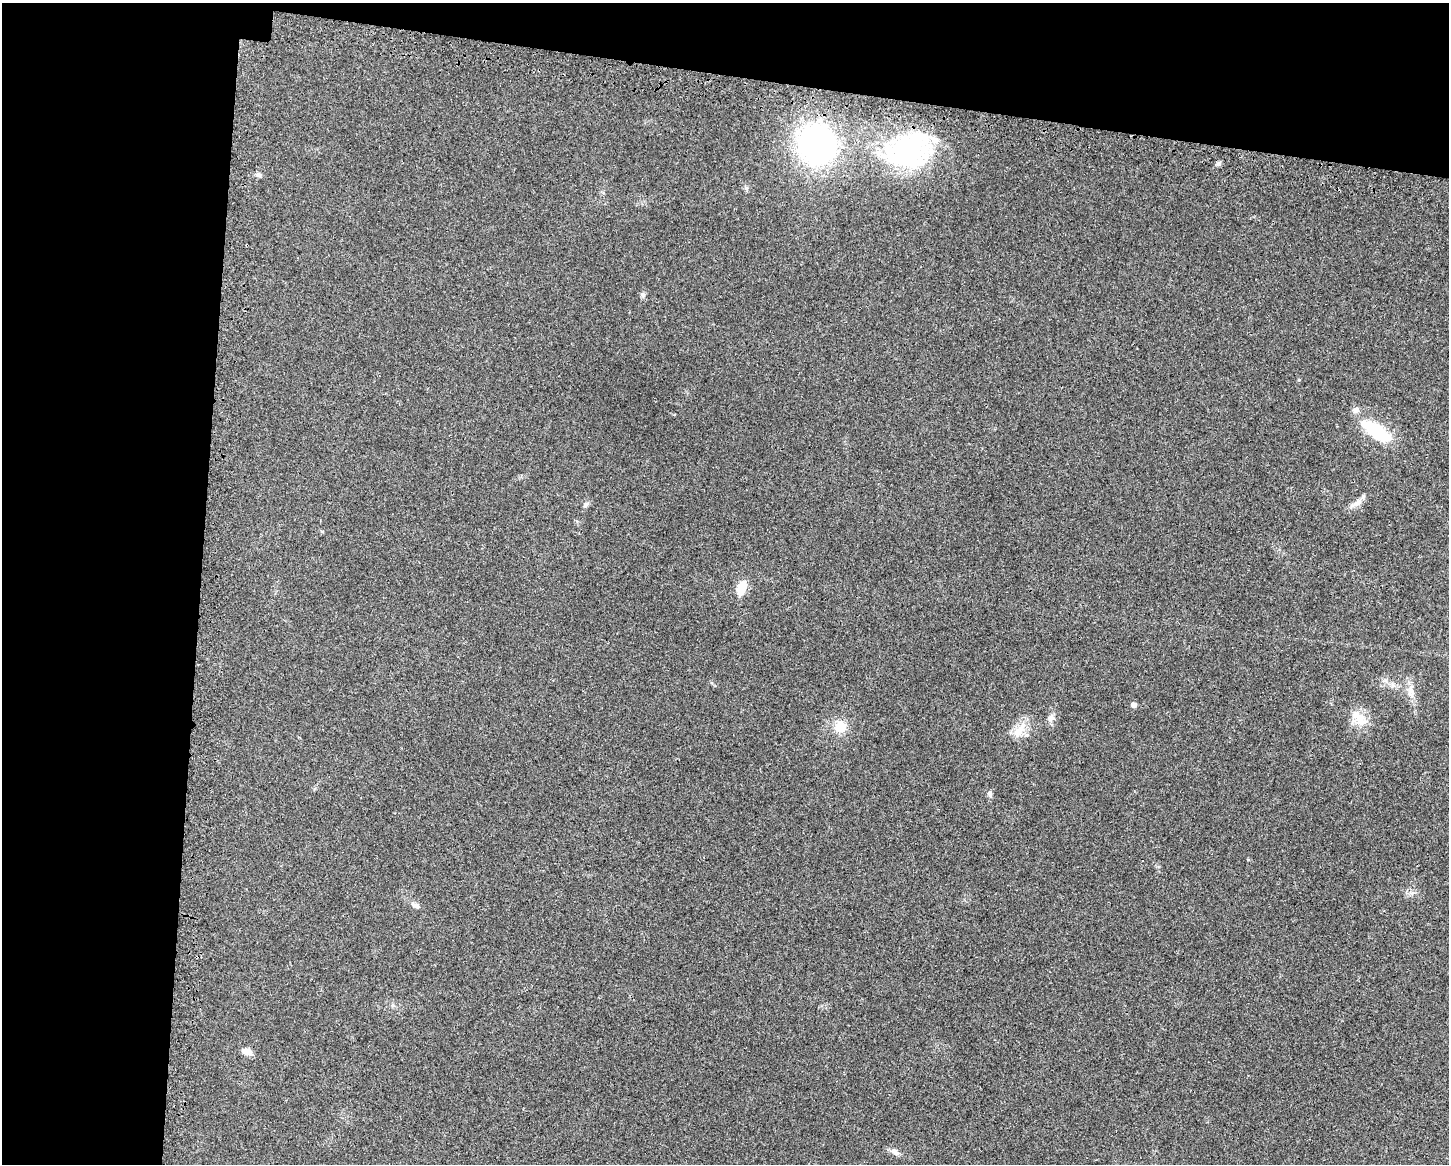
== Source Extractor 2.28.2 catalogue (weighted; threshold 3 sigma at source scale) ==
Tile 1 of 3 x 4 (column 1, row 1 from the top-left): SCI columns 225-1671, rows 3518-4679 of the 4705 x 4716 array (HDU 1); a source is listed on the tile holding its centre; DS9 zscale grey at full resolution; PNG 1451 x 1166 px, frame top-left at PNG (2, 3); no overlay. Shown black and unused: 20% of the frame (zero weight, under 3 of 4 exposures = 3% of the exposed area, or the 3 px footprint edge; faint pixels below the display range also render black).
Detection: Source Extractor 2.28.2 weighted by HDU 2 'WHT'; one run over the whole footprint, this tile lists its part. Background 0.0234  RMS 0.0057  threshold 0.0255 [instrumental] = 3 sigma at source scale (4.5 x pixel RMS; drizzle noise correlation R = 1.50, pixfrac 1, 0.05/0.05 arcsec/px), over >= 5 px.
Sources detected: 22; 3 inside a brighter listed object's ellipse — not listed separately; the other 19 listed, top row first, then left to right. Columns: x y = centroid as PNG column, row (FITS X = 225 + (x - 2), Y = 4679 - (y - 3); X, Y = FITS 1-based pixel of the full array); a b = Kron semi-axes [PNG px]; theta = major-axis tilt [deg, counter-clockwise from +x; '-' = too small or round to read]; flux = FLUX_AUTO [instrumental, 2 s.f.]
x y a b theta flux
817 144 32 29 -66 160
908 151 57 41 20 85
1218 163 7 5 69 1.2
259 175 7 6 - 1.4
643 295 7 5 70 1.2
1376 431 37 14 -33 26
1357 503 17 7 29 3.8
586 504 9 5 34 1.4
742 588 12 7 72 12
1410 691 8 5 90 2
1134 705 5 5 - 2.5
1051 717 9 6 -3 1.8
1360 719 27 13 -49 9.4
840 727 14 13 - 8.5
1019 730 25 11 54 7.9
990 794 8 6 -77 1.5
416 905 14 6 -28 2.4
247 1052 12 7 -15 3.8
895 1152 13 7 -29 2.7
Unlisted compact peaks at least as high as the median listed source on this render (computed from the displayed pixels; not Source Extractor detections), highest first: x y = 1299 380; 746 188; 322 531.